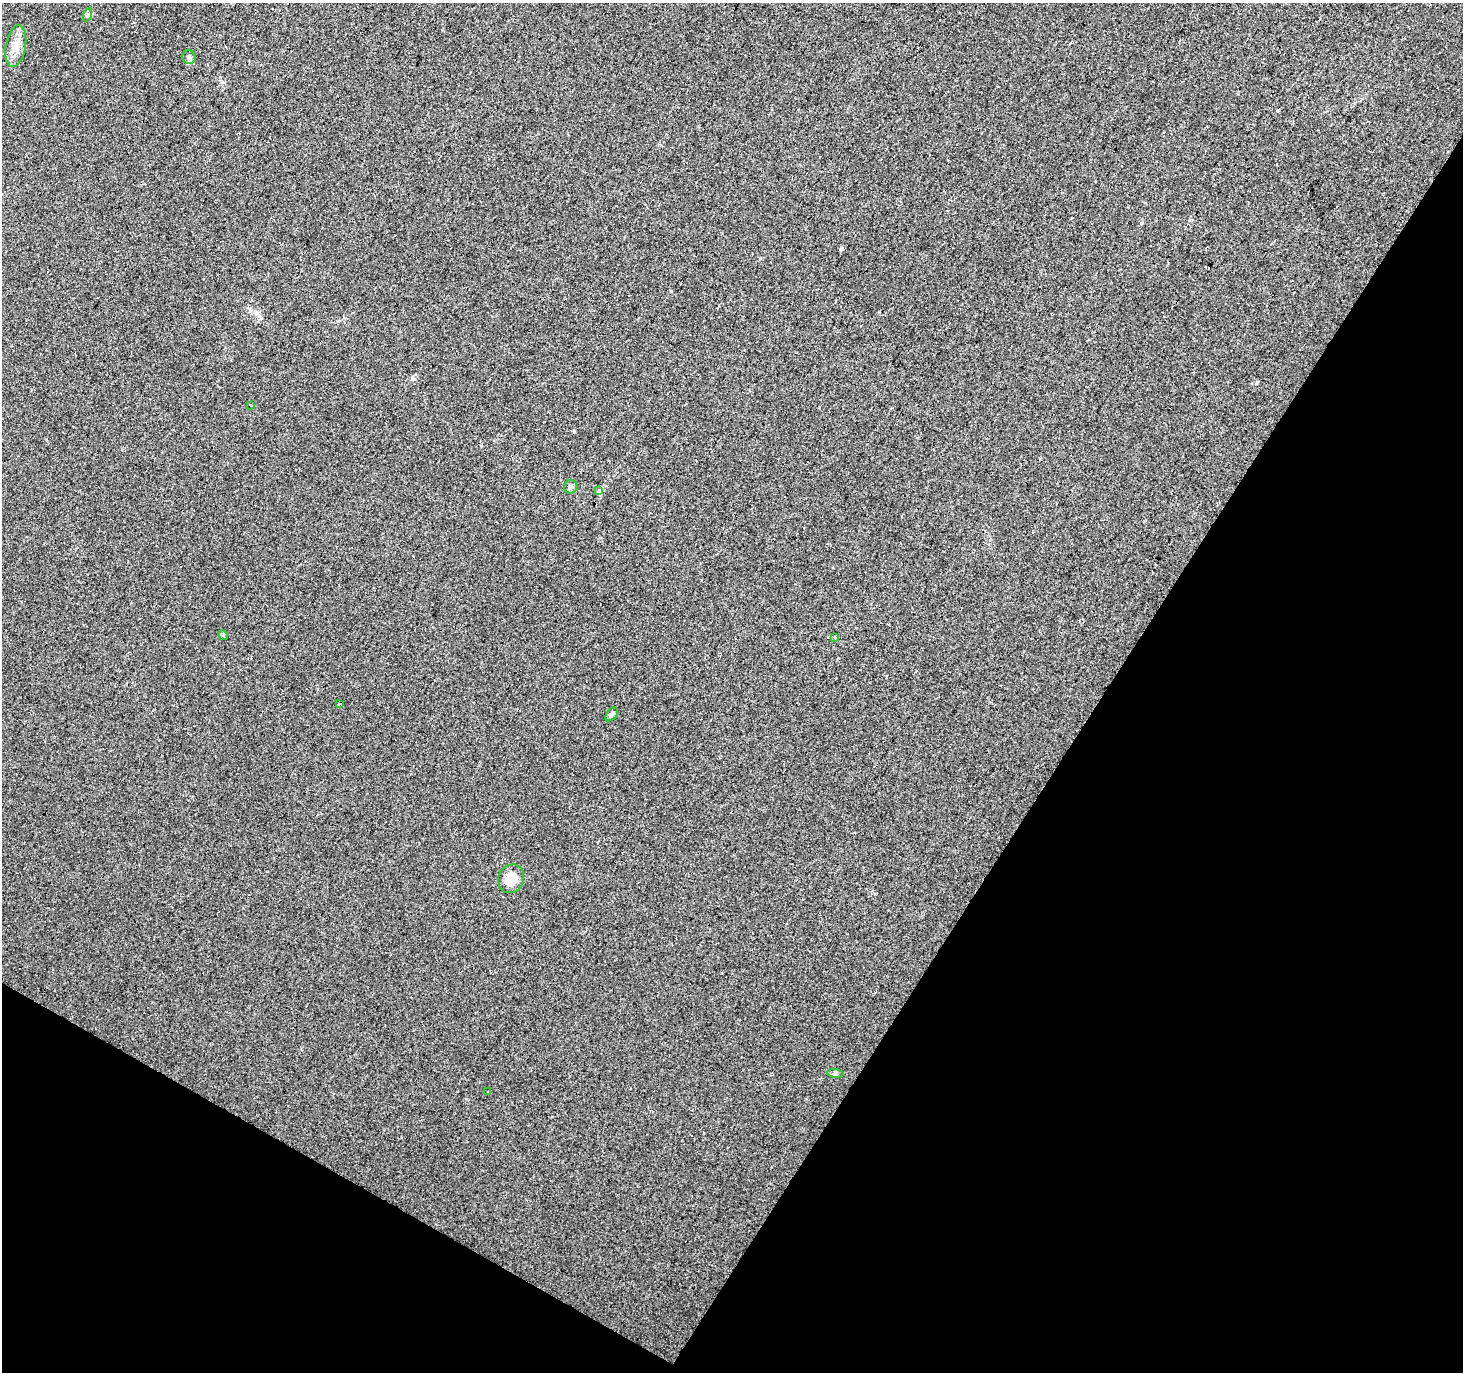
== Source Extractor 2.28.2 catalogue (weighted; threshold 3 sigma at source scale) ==
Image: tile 15 of 4 x 4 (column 3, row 4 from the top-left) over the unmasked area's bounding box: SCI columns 2921-4381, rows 188-1557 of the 5844 x 5921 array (HDU 1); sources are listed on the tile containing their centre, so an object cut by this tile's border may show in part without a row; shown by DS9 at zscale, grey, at full resolution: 1 PNG px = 1 image px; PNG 1465 x 1374 px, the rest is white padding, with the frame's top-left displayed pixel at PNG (2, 3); every listed detection drawn as its Kron ellipse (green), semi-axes under 4 PNG px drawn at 4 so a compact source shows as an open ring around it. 31% of this frame is shown black and not used: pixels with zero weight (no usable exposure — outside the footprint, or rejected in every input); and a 3 px margin inside the footprint's outer edge (the drizzle kernel's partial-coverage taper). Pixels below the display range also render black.
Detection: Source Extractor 2.28.2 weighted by HDU 2 'WHT'; one run over the whole footprint, this tile lists its part. Background 0.0217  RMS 0.0064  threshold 0.0287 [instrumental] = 3 sigma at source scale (4.5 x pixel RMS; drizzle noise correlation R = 1.50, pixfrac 1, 0.0396/0.0396 arcsec/px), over >= 5 px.
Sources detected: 20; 7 cosmic-ray / hot-pixel residue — neither listed nor drawn; the other 13 listed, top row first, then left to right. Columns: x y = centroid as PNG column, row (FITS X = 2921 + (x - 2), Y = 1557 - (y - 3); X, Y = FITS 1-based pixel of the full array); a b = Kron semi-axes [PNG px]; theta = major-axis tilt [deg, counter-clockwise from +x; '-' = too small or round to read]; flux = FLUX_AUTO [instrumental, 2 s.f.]
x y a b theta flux
87 15 7 4 70 1.2
16 46 21 10 79 7
189 57 7 6 - 1.9
250 405 3 3 - 2.1
571 487 7 6 - 1.6
599 491 4 3 - 380
223 635 5 4 - 0.72
835 638 3 3 - 2.3
340 704 3 3 - 3.2
612 714 8 5 51 1.6
511 879 15 12 66 11
835 1074 8 4 -8 1.2
487 1091 3 3 - 1.2
Unlisted compact peaks at least as high as the median listed source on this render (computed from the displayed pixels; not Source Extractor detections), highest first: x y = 414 379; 574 431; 1257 382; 259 315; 1142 223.